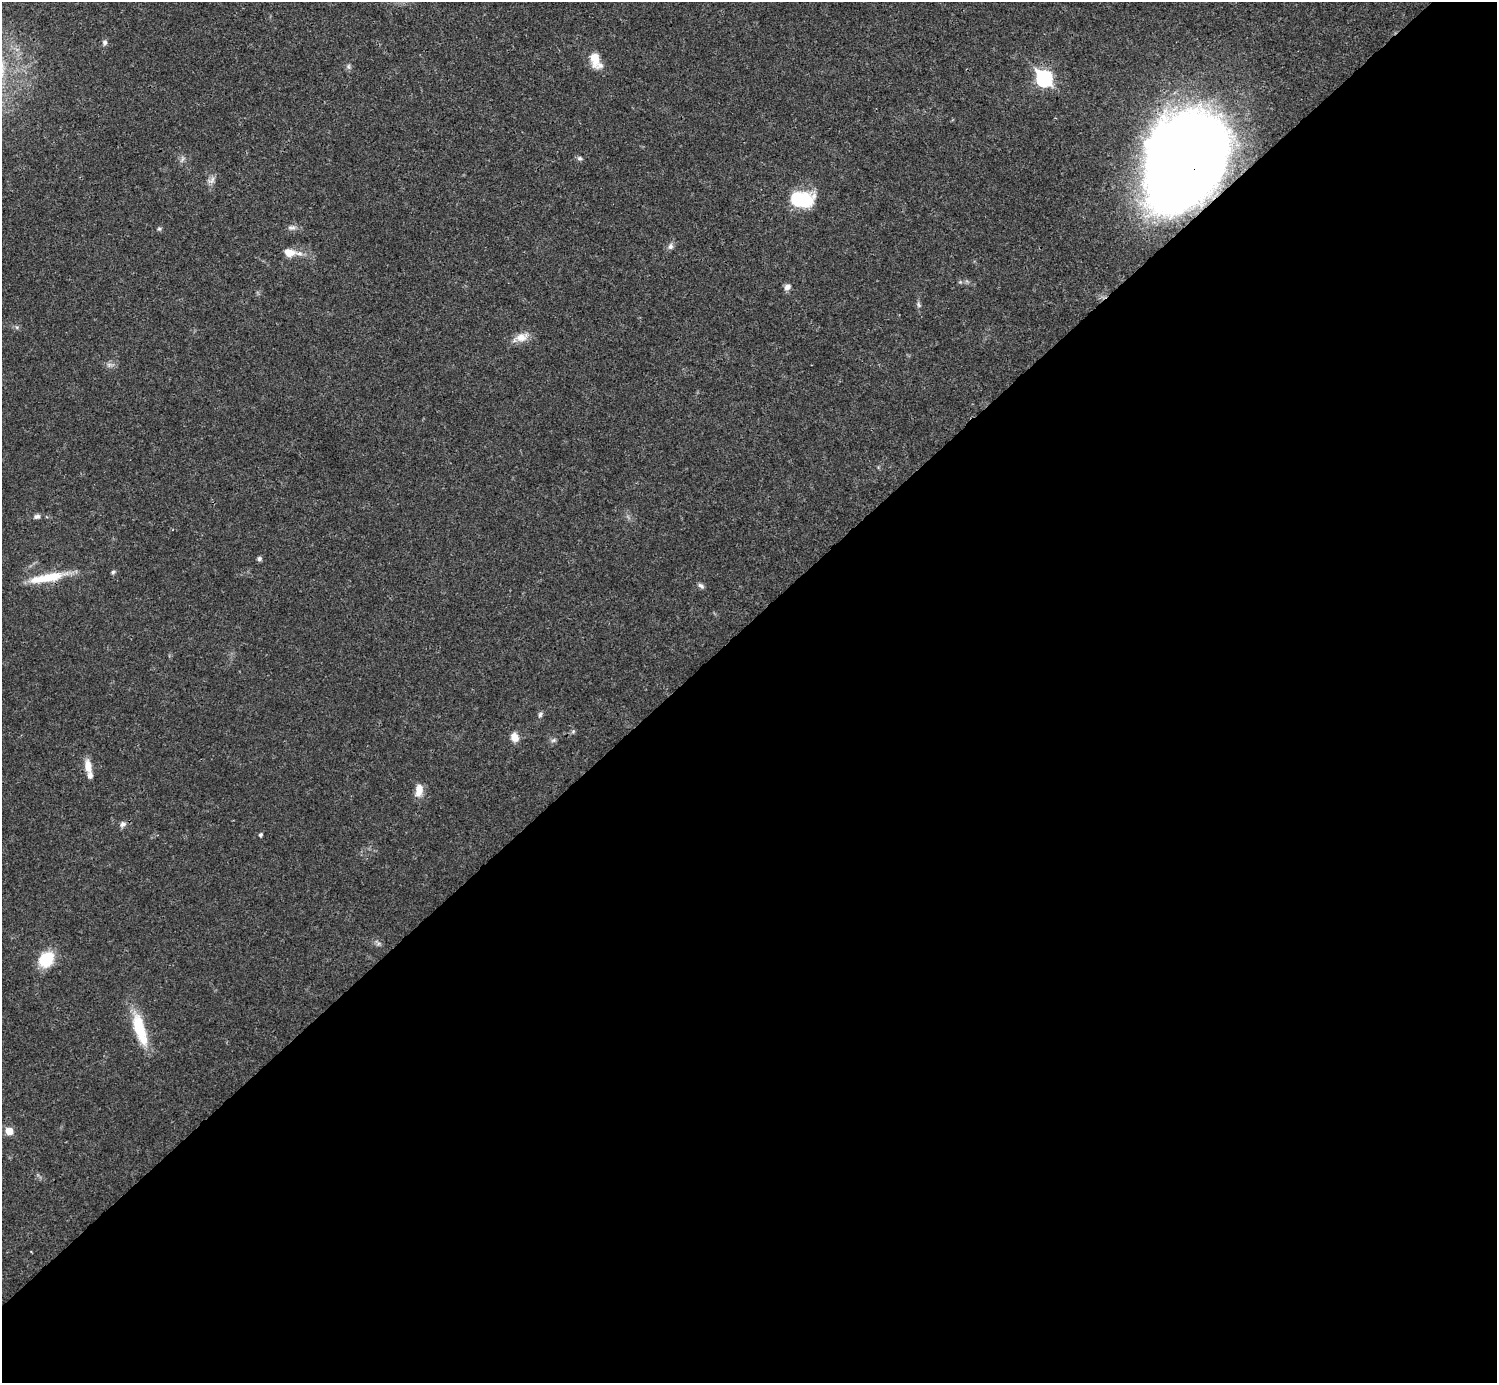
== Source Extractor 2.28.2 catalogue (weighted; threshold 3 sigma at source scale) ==
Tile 15 of 4 x 4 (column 3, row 4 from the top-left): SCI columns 2990-4484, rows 158-1538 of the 5981 x 5981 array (HDU 1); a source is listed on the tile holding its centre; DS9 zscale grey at full resolution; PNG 1499 x 1385 px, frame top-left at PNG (2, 2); no overlay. Shown black and unused: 55% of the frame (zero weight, under 3 of 4 exposures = <1% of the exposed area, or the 3 px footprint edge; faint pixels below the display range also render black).
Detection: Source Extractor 2.28.2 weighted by HDU 2 'WHT'; one run over the whole footprint, this tile lists its part. Background 0.0207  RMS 0.0023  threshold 0.0101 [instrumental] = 3 sigma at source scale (4.5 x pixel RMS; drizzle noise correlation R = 1.50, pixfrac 1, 0.05/0.05 arcsec/px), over >= 5 px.
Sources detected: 34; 2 inside a brighter listed object's ellipse — not listed separately; the other 32 listed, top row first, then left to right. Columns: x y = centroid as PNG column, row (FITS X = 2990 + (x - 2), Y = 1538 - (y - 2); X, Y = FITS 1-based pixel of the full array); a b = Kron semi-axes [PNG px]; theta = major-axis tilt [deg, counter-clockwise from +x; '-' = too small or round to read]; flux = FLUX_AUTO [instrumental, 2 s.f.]
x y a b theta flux
105 42 7 6 - 0.63
595 59 22 11 -82 3.7
348 66 8 6 -90 0.56
1044 78 8 7 - 45
579 158 7 6 - 0.52
182 159 10 4 56 0.52
1186 160 81 60 59 330
211 180 12 8 43 1.1
801 199 17 11 -4 19
291 228 12 6 8 0.86
159 229 5 5 - 0.36
670 246 9 7 84 0.79
289 252 15 10 -12 2.7
787 287 9 7 29 0.96
919 305 8 5 -73 0.5
521 337 18 11 15 2.6
109 365 6 6 - 0.59
37 516 9 6 8 0.75
259 559 5 5 - 0.61
113 572 5 5 - 0.39
51 577 45 11 12 7.1
701 586 9 5 -38 0.66
540 714 8 5 54 0.51
514 737 10 8 -68 2.3
553 740 8 5 20 0.51
88 766 18 8 -78 2.4
419 790 15 9 80 2.4
123 824 9 7 39 0.84
260 835 5 4 - 0.35
46 959 14 12 49 9.4
140 1029 44 13 -73 9.2
9 1131 6 6 - 3.8
Overlapping masked pixels (flux is a lower limit): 1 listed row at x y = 1186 160